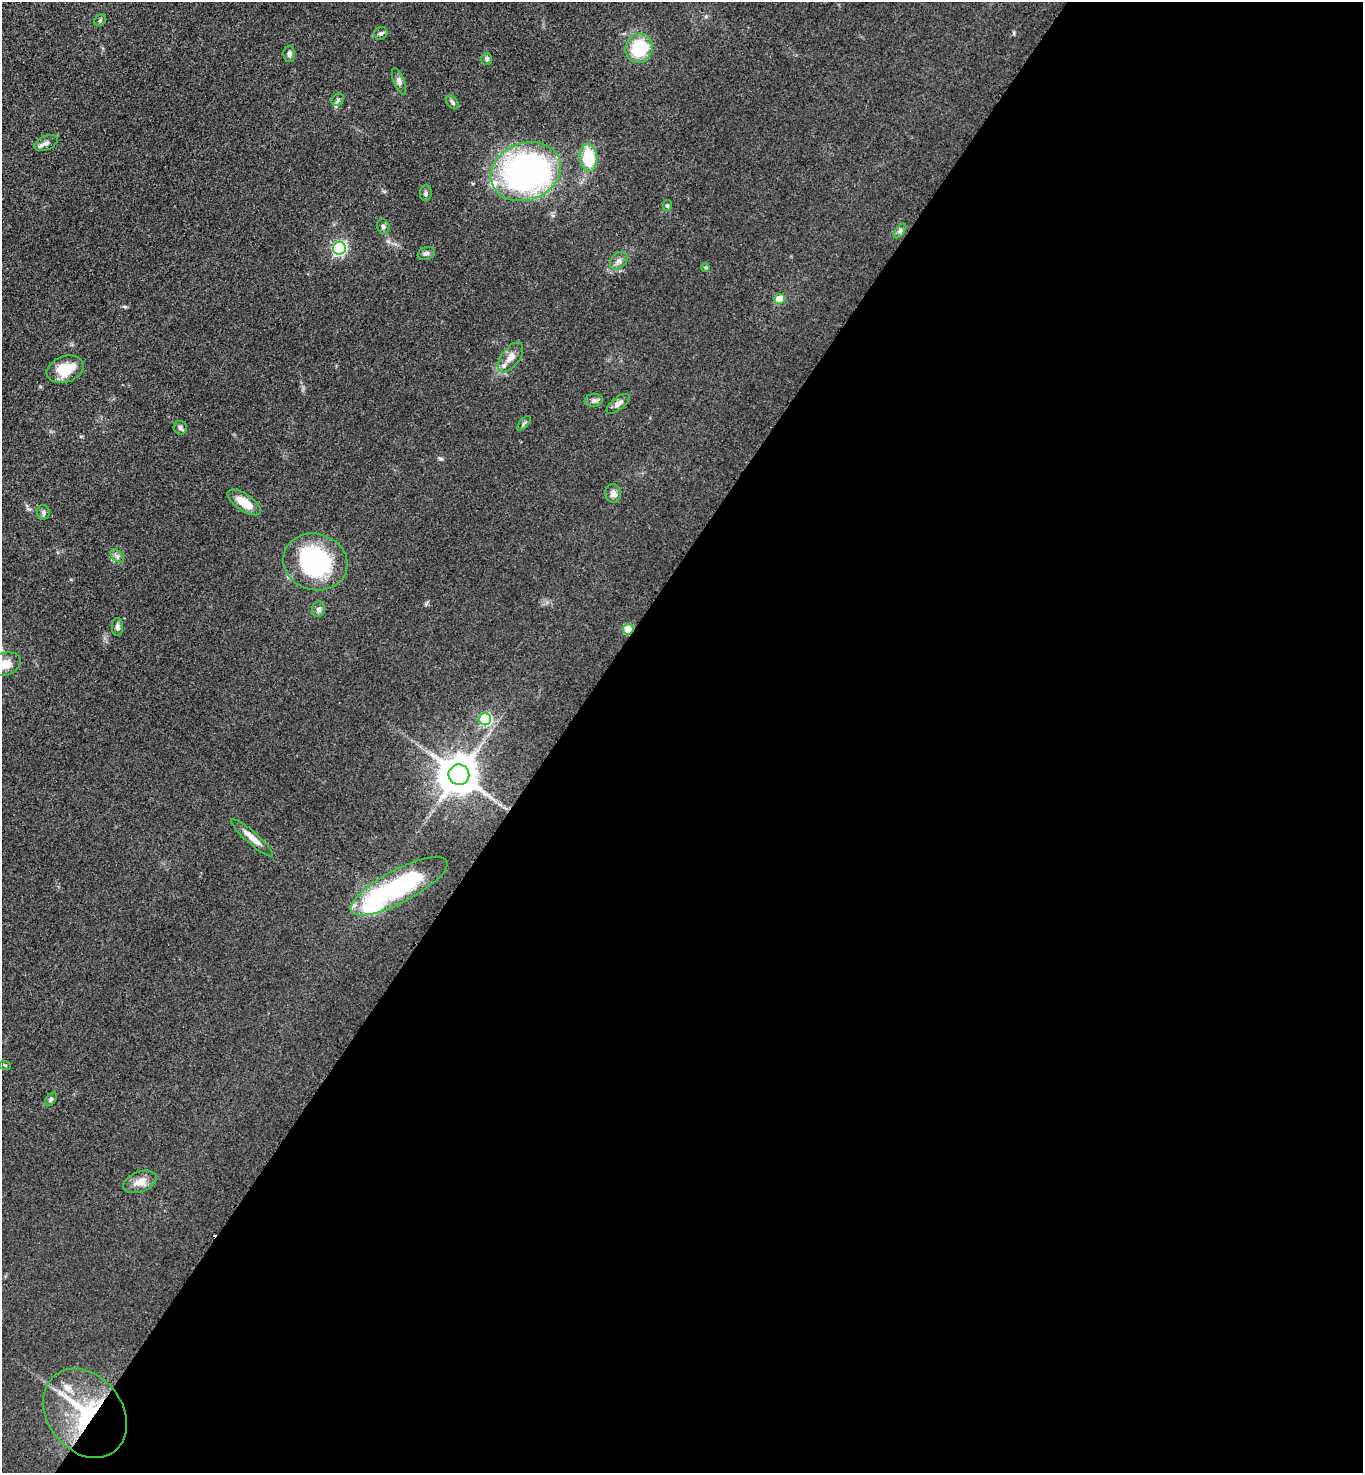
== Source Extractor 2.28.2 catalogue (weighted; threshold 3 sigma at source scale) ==
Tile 12 of 4 x 4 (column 4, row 3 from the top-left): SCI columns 4403-5763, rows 1500-2970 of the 5943 x 5939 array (HDU 1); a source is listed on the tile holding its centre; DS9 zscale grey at full resolution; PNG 1365 x 1475 px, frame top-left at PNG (2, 2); each listed source drawn as its Kron ellipse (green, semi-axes under 4 px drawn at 4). Shown black and unused: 59% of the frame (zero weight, under 3 of 4 exposures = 3% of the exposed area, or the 3 px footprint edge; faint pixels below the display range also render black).
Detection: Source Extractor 2.28.2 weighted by HDU 2 'WHT'; one run over the whole footprint, this tile lists its part. Background 0.0414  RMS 0.0059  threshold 0.0268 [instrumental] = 3 sigma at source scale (4.5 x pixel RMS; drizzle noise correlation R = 1.50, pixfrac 1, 0.05/0.05 arcsec/px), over >= 5 px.
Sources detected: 48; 1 cosmic-ray / hot-pixel residue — neither listed nor drawn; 4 inside a brighter listed object's ellipse — not listed separately; the other 43 listed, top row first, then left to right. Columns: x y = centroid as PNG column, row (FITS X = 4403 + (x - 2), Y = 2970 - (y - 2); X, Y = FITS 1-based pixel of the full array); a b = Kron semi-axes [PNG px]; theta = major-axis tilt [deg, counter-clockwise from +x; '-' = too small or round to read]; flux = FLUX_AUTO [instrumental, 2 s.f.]
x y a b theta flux
100 20 6 5 - 0.92
381 33 7 6 - 1.4
639 48 15 13 66 30
289 54 8 6 -88 2.2
487 59 6 5 - 1.2
399 81 14 5 -68 2.3
338 100 7 5 45 1.3
453 102 8 5 -51 1.3
46 143 12 7 23 2.7
588 158 14 9 -86 23
526 172 36 28 21 210
426 193 8 6 82 1.5
667 206 5 4 - 1
383 227 7 6 - 1.4
900 231 8 4 54 1.5
339 248 6 6 - 120
426 253 9 6 19 1.7
619 261 10 7 43 2.7
705 267 4 4 - 0.82
780 299 5 5 - 13
510 357 17 9 53 5.9
65 369 19 13 19 15
594 400 9 6 7 1.9
618 404 14 6 39 3.1
524 423 9 4 48 1.2
180 428 7 6 - 1.5
613 493 9 7 -85 3.4
244 502 19 8 -34 11
43 512 7 6 - 1.5
117 556 8 5 -44 1.7
315 562 32 28 -17 74
319 609 8 6 77 2.3
117 627 9 5 -88 2
628 629 5 5 - 21
5 664 16 11 19 10
485 719 6 6 - 60
459 775 10 10 - 1800
252 838 27 6 -42 6.2
399 886 54 16 28 79
5 1065 6 3 -19 0.59
51 1099 7 4 53 1.1
140 1182 17 10 21 6.5
85 1413 48 37 -52 71
Overlapping masked pixels (flux is a lower limit): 2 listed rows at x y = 628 629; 85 1413
Isophote crosses this tile's border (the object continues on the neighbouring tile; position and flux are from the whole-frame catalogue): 1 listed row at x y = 5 664